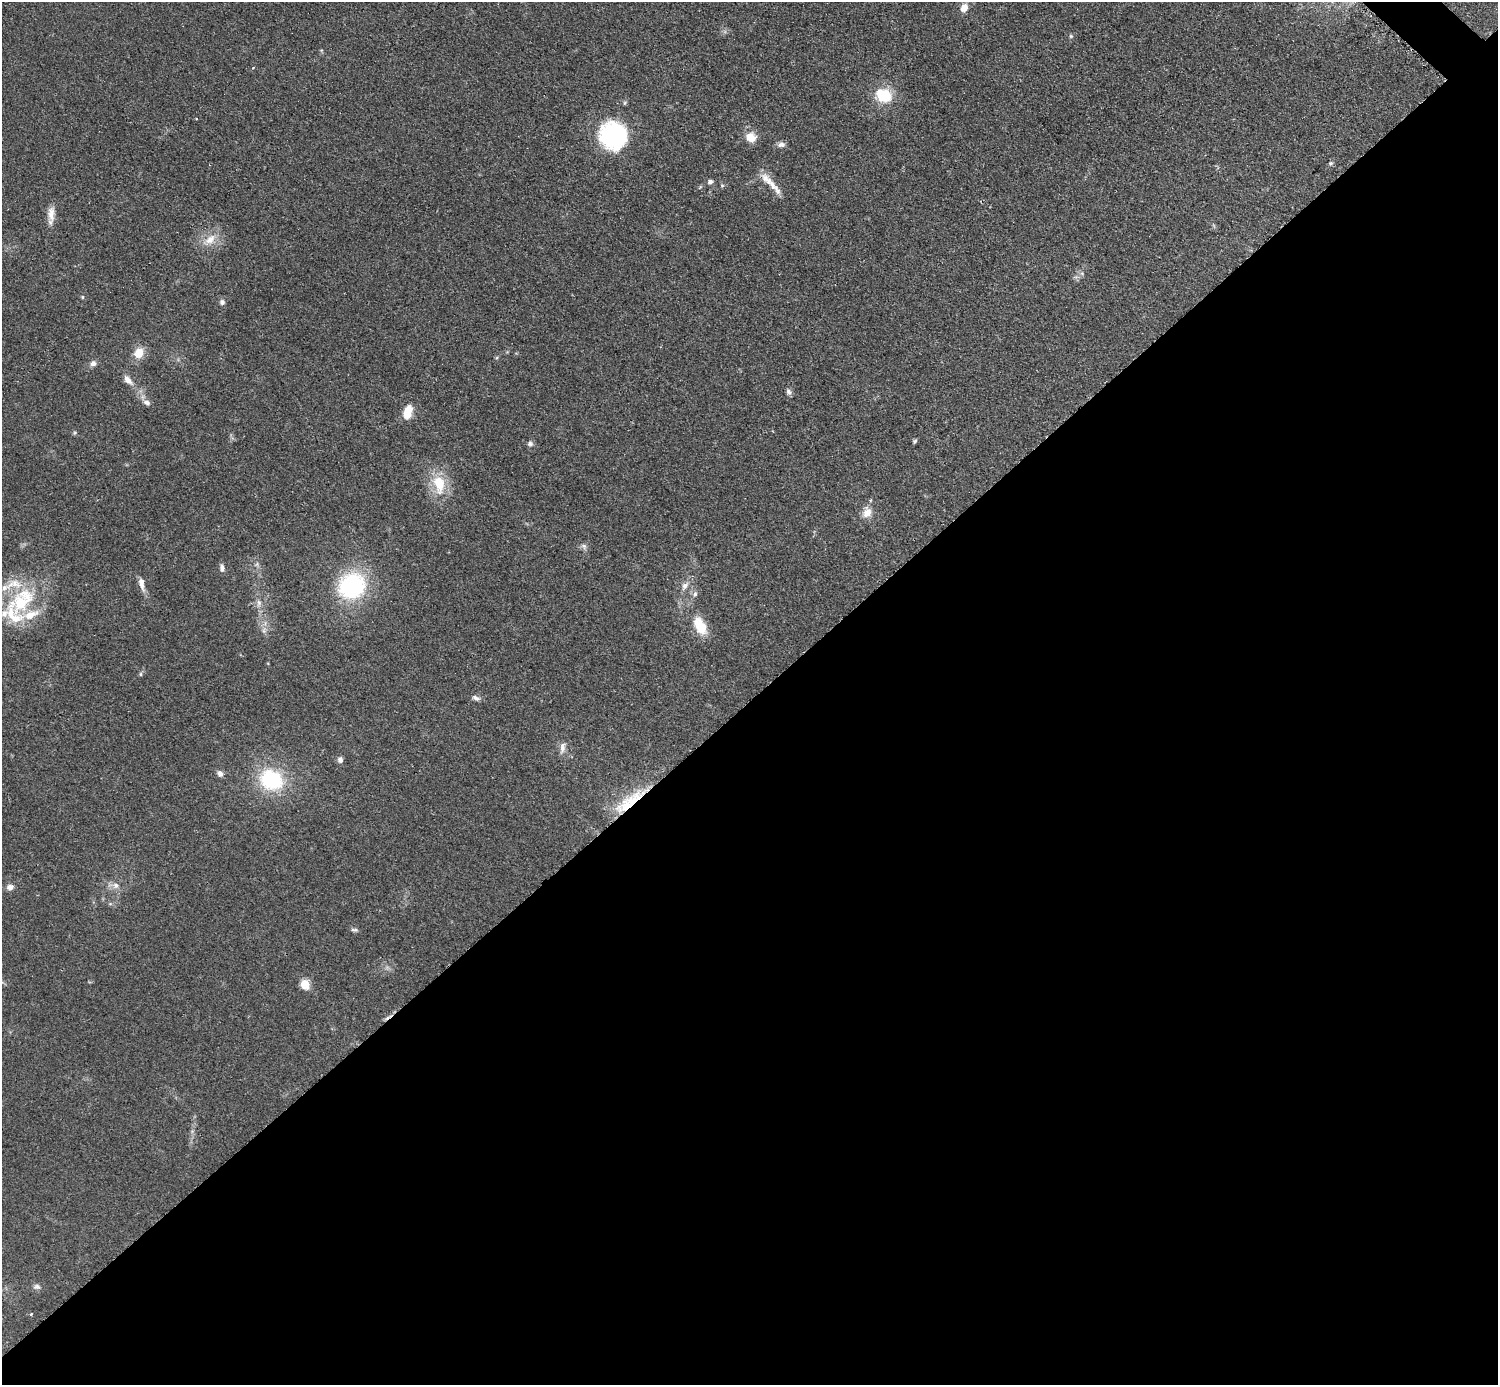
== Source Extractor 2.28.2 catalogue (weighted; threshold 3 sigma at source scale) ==
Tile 15 of 4 x 4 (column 3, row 4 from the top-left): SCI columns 3000-4495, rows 307-1689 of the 5993 x 5993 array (HDU 1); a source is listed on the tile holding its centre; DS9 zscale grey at full resolution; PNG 1500 x 1387 px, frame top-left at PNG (2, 2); no overlay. Shown black and unused: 50% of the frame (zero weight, under 2 of 3 exposures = <1% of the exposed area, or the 3 px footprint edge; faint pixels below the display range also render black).
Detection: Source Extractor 2.28.2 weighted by HDU 2 'WHT'; one run over the whole footprint, this tile lists its part. Background 0.0508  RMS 0.0077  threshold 0.0346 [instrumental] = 3 sigma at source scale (4.5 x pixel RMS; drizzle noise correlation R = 1.50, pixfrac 1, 0.05/0.05 arcsec/px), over >= 5 px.
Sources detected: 59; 2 cosmic-ray / hot-pixel residue — not listed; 6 inside a brighter listed object's ellipse — not listed separately; the other 51 listed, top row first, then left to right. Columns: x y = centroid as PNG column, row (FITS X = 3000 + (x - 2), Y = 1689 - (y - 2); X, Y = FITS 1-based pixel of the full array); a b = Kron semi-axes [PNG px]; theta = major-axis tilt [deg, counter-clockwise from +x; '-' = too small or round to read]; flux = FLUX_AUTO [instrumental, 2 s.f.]
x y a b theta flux
964 8 9 8 - 6.4
1071 36 5 5 - 1.1
883 95 16 13 -20 28
196 119 3 3 - 0.85
613 135 27 26 - 93
750 137 11 10 - 11
781 144 10 7 1 3.1
1331 163 6 6 - 1.5
766 179 24 12 -46 11
710 182 7 5 26 2.3
722 186 5 5 - 1.1
51 214 21 9 89 7.5
210 240 23 11 37 12
1082 273 6 6 - 1.7
82 297 5 3 - 0.82
222 302 7 6 - 2.4
139 353 12 10 62 12
93 363 8 7 - 3.3
128 380 15 8 -48 5.9
789 392 9 6 -64 2.3
147 402 11 7 -17 3.4
408 412 14 8 71 15
74 433 6 4 37 1.1
915 441 6 4 43 1.3
530 443 8 8 - 2.2
439 484 27 15 -80 25
867 513 13 10 39 7.8
584 546 9 7 -45 2.6
256 564 7 4 46 1.6
222 568 10 6 -83 2.9
142 584 20 7 -78 5.8
352 586 24 22 33 100
685 586 12 8 56 5
695 594 8 6 67 2.4
22 601 45 27 52 59
259 603 12 6 85 4.2
700 626 22 12 -62 19
264 631 7 4 -71 1.9
140 674 6 4 90 1.1
476 698 10 6 -25 2.9
562 748 18 7 80 4.8
340 760 8 6 -86 2.8
220 774 8 7 - 3.3
271 780 26 21 -27 61
629 801 51 13 38 35
115 885 10 9 - 4.5
10 887 10 8 1 3.6
354 930 10 5 -6 1.7
305 984 6 5 - 36
37 1287 11 7 8 2.8
31 1314 4 3 - 0.99
Overlapping masked pixels (flux is a lower limit): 1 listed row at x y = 629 801